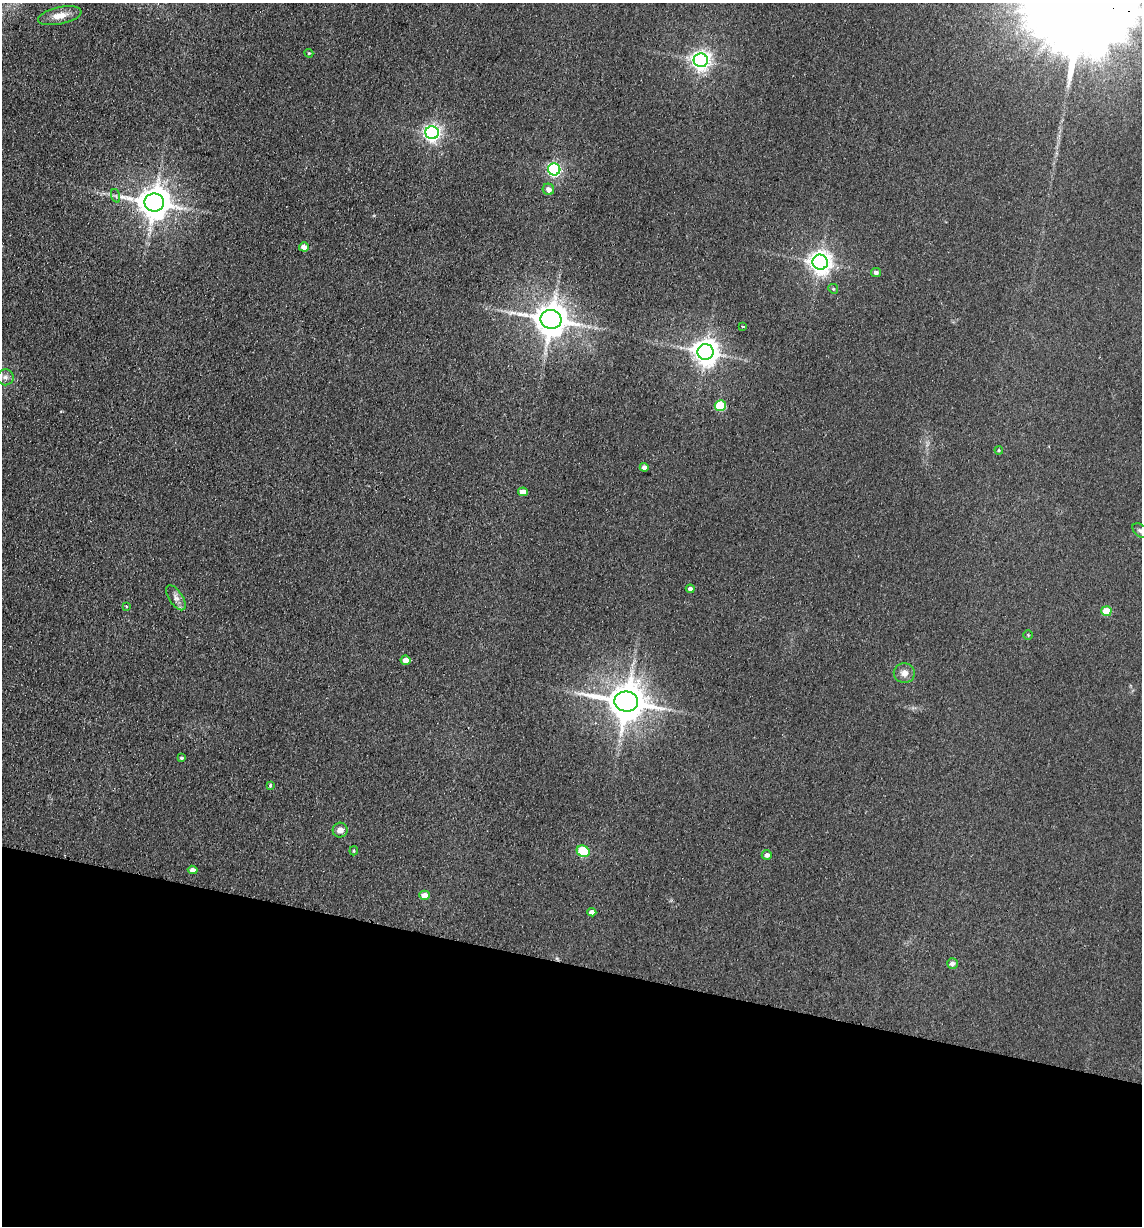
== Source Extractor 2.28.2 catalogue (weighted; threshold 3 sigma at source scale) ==
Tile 15 of 4 x 4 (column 3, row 4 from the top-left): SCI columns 2459-3598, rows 14-1237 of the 5033 x 4924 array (HDU 1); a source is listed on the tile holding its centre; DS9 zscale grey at full resolution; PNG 1144 x 1228 px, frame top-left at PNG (2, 3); each listed source drawn as its Kron ellipse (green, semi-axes under 4 px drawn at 4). Shown black and unused: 21% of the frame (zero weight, under 2 of 3 exposures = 3% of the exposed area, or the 3 px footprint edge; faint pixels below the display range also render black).
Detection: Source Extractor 2.28.2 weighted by HDU 2 'WHT'; one run over the whole footprint, this tile lists its part. Background 0.132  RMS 0.012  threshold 0.0555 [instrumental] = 3 sigma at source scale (4.5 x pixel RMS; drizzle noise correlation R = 1.50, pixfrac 1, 0.05/0.05 arcsec/px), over >= 5 px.
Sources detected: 40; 1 inside a brighter object's white glare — neither listed nor drawn; the other 39 listed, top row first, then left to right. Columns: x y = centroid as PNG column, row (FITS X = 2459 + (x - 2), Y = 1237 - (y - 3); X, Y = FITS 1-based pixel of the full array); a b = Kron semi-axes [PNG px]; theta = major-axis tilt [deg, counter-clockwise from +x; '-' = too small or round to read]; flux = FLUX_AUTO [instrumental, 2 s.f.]
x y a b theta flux
60 16 22 8 12 16
309 53 4 4 - 1.3
701 60 7 7 - 660
432 133 6 6 - 480
554 169 6 6 - 240
548 189 6 5 - 7.2
116 196 7 4 -71 2.3
154 202 10 9 - 2400
304 247 5 4 - 7.7
820 262 7 7 - 960
876 272 5 4 - 4.2
833 289 5 4 - 1.7
551 319 10 9 - 2700
743 326 3 2 - 1.6
705 352 8 8 - 1400
5 377 8 8 - 5.2
720 406 6 5 - 69
999 450 4 4 - 1.3
644 467 4 4 - 6
523 492 5 4 - 11
1141 531 9 6 -37 4.1
690 589 4 4 - 5
176 598 14 7 -55 6.9
127 606 3 3 - 2.6
1106 611 5 5 - 31
1028 635 4 4 - 1.4
406 660 5 4 - 11
904 673 10 10 - 8.3
626 702 12 10 -8 3800
181 758 4 3 - 2
270 785 3 3 - 2.8
340 830 7 7 - 6.9
354 851 5 3 - 1.4
583 851 6 5 - 73
767 855 5 5 - 4.9
193 870 5 4 - 7.6
424 895 5 4 - 15
592 912 4 4 - 6
952 963 5 5 - 5.2
Overlapping masked pixels (flux is a lower limit): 1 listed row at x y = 154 202
Isophote crosses this tile's border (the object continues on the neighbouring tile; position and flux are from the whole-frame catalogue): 1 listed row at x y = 1141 531